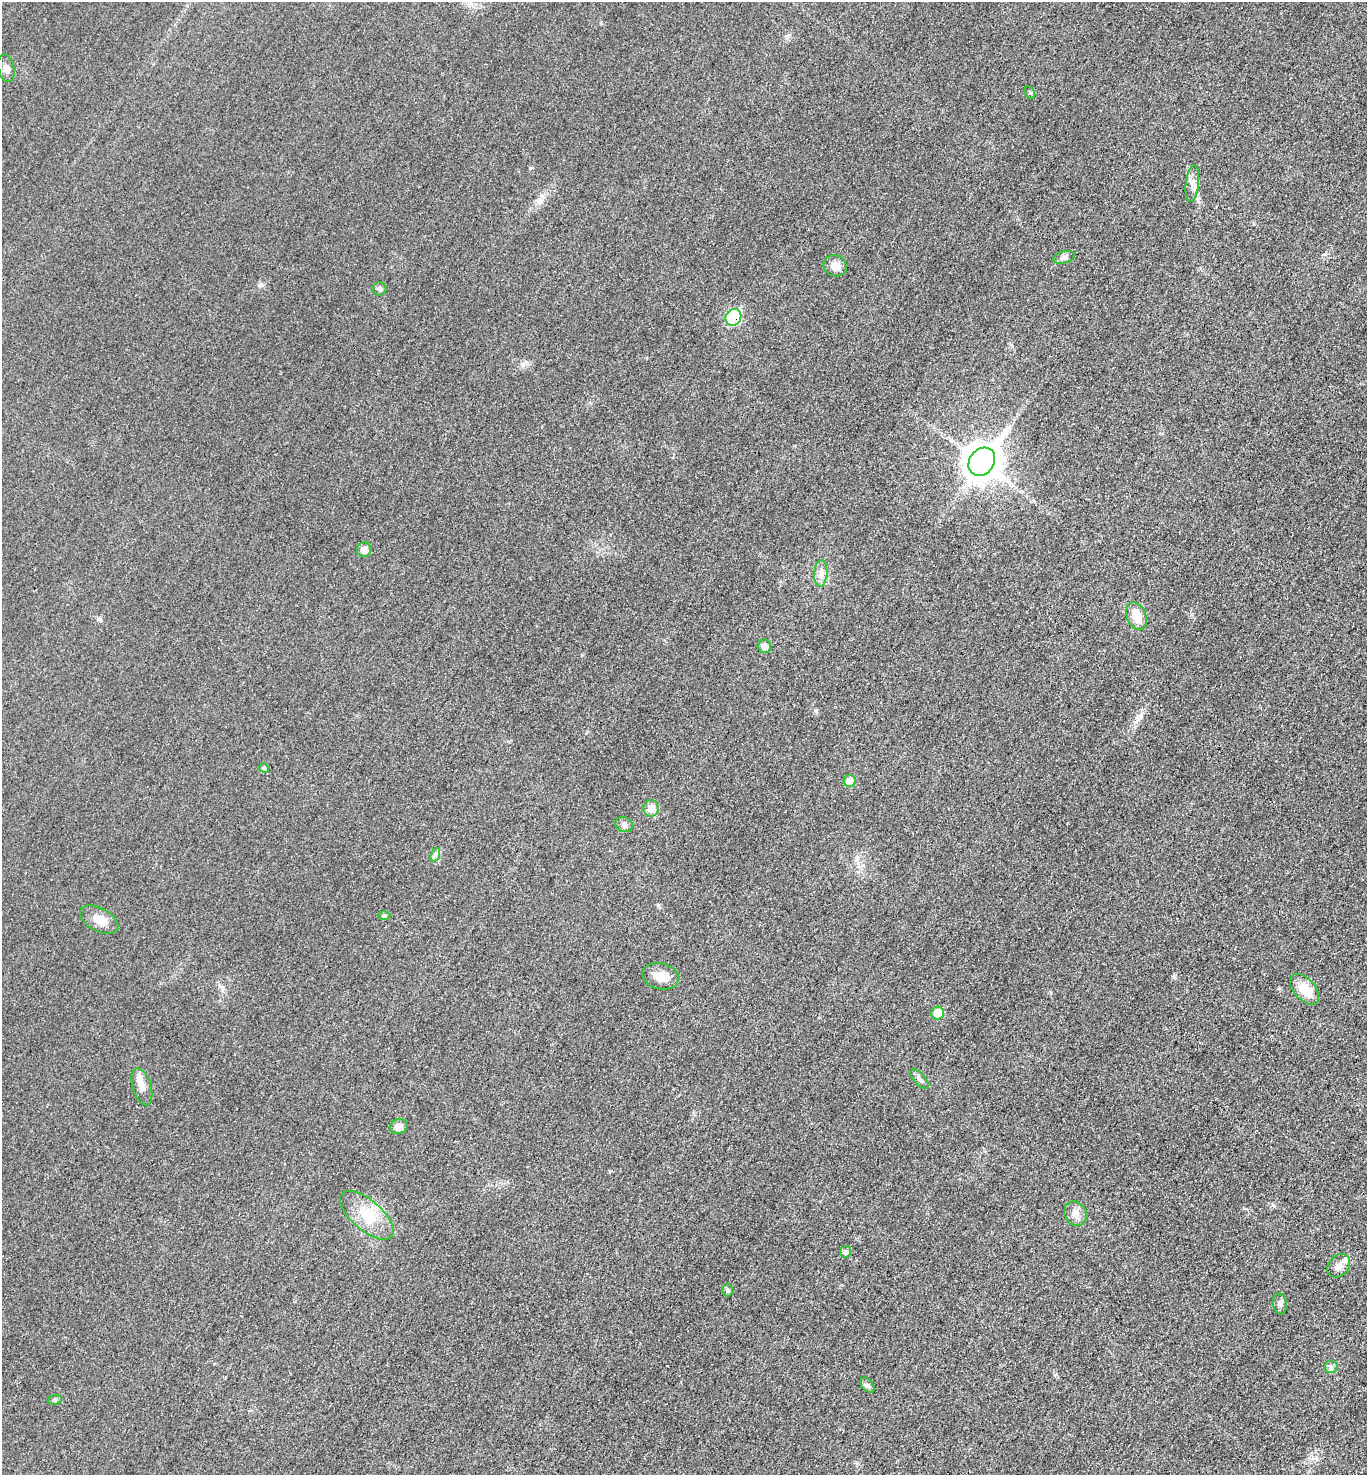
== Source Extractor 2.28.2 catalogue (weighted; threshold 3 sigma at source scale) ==
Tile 6 of 4 x 4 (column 2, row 2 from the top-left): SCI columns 1528-2892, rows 2960-4432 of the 5923 x 5917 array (HDU 1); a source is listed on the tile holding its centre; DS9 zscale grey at full resolution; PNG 1369 x 1477 px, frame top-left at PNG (2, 2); each listed source drawn as its Kron ellipse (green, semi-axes under 4 px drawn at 4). Shown black and unused: <1% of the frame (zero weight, under 3 of 4 exposures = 1% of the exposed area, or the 3 px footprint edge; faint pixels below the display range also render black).
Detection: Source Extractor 2.28.2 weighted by HDU 2 'WHT'; one run over the whole footprint, this tile lists its part. Background 0.0209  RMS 0.0058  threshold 0.0262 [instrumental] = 3 sigma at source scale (4.5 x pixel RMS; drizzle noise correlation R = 1.50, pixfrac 1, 0.05/0.05 arcsec/px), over >= 5 px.
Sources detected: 34; all 34 listed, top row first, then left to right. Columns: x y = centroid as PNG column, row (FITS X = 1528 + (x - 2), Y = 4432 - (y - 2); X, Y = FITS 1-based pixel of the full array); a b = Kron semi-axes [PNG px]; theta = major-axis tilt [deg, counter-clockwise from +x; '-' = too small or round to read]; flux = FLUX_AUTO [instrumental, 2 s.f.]
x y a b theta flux
6 68 14 8 -78 3.3
1030 92 7 4 -62 1
1192 183 18 6 84 3.9
1064 257 11 6 15 1.9
835 266 12 10 -20 5
379 289 7 6 - 1.4
733 317 8 7 - 44
982 462 15 12 54 990
364 550 7 7 - 4.3
821 573 13 6 86 3.3
1136 616 14 9 -68 8.7
764 646 7 6 - 3.1
264 768 5 4 - 0.72
850 781 6 6 - 9.2
651 808 8 7 - 6.3
624 825 9 7 -22 1.9
435 855 7 4 72 1.4
384 915 6 4 1 0.84
99 920 21 11 -29 7
660 976 18 13 -13 7.3
1305 989 18 10 -48 12
938 1013 6 6 - 14
920 1079 12 5 -49 1.9
142 1087 19 9 -73 5.5
399 1127 9 7 16 4.1
1075 1214 13 11 -62 4.4
367 1215 33 15 -41 16
845 1252 6 5 - 1.8
1339 1266 13 10 49 4.5
728 1290 6 5 - 1.1
1280 1304 10 7 -81 2.1
1331 1367 6 6 - 1.5
867 1385 9 5 -50 1.4
55 1400 7 5 7 0.96
Overlapping masked pixels (flux is a lower limit): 1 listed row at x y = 733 317
Unlisted compact peaks at least as high as the median listed source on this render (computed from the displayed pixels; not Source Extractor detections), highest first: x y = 816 711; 261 284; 1279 988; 1174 976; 100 619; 658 905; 1273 1205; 530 168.